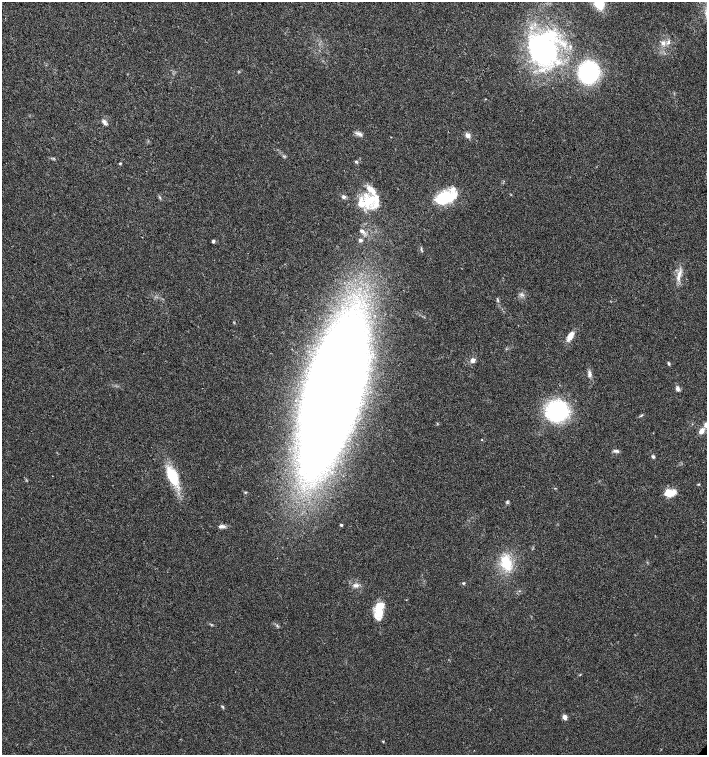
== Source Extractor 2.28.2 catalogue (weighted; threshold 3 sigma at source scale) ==
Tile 11 of 4 x 4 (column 3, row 3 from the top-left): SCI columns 3037-4445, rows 1506-3010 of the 6007 x 6026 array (HDU 1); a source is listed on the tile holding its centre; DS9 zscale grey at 2 x 2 block average (1 PNG px = mean of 2 x 2 image px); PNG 709 x 757 px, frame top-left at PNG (2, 2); no overlay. Shown black and unused: <1% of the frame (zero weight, under 3 of 4 exposures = <1% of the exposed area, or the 3 px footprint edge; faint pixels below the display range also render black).
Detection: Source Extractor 2.28.2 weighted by HDU 2 'WHT'; one run over the whole footprint, this tile lists its part. Background 0.021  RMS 0.0028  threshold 0.0128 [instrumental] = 3 sigma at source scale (4.5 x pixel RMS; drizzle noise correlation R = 1.50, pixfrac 1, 0.0396/0.0396 arcsec/px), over >= 5 px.
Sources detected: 49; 8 inside a brighter listed object's ellipse — not listed separately; the other 41 listed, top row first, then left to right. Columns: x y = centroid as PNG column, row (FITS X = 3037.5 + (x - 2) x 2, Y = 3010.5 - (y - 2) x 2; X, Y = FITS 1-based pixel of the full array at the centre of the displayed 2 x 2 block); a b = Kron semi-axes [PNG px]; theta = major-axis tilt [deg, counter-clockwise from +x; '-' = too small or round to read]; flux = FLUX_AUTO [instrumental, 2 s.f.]
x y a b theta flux
663 43 7 6 - 2.9
543 48 39 34 -85 120
589 72 16 14 -88 82
104 121 7 5 -76 2.1
359 134 11 3 -20 2
467 135 7 5 -42 2.8
356 161 4 3 - 0.82
120 163 3 3 - 0.79
446 197 23 11 16 30
160 198 3 3 - 0.64
361 203 26 20 80 19
362 231 6 4 -31 2.2
360 240 5 4 - 1.4
213 241 4 3 - 1
421 249 6 2 -81 0.77
679 275 18 4 75 4.7
570 336 13 6 59 5.3
473 360 6 5 - 2.6
669 364 4 3 - 0.95
590 374 8 4 -85 2.4
678 389 5 5 - 2.1
334 390 81 25 75 2200
557 411 18 16 1 73
641 415 6 2 32 0.77
701 431 9 6 58 3.6
482 440 2 2 - 0.35
616 451 7 4 -18 1.6
653 457 5 3 - 1.1
172 476 24 11 -65 23
698 484 3 3 - 0.55
670 493 11 7 3 10
507 502 5 2 - 0.86
341 525 3 3 - 0.91
222 526 10 4 -1 2.4
506 563 22 13 -69 19
463 583 3 3 - 0.66
356 585 9 5 -5 2.6
379 610 20 9 83 14
277 625 4 2 - 0.57
565 717 5 4 - 2.9
383 741 3 2 - 0.49
Diffuse or blended objects may show on this block-average render without a row.